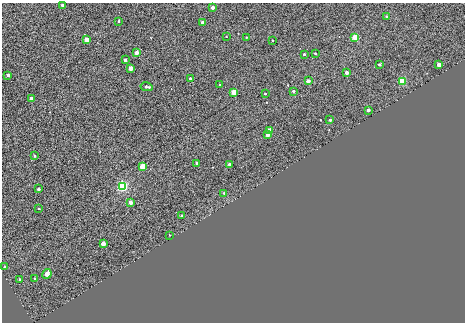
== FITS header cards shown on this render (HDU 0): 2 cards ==
NAXIS1  =                  463
NAXIS2  =                  320

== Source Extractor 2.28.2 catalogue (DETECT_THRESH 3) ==
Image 463 x 320 px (HDU 0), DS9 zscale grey, 1 PNG px = 1 image px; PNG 467 x 324 px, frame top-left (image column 1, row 320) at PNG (2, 3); each listed source drawn as its Kron ellipse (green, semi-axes under 4 px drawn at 4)
Background 0.00119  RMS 0.014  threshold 0.0432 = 3 sigma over >= 5 px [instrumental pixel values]
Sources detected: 48; all 48 listed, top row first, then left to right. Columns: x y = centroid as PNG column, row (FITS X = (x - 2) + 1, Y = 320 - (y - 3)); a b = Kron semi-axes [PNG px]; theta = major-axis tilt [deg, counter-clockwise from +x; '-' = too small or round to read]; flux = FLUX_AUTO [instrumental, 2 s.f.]
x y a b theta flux
62 5 3 3 - 3.6
212 7 3 3 - 4.8
386 16 3 3 - 1.5
118 21 3 3 - 0.9
202 22 3 3 - 4.3
226 36 2 2 - 0.5
246 37 2 2 - 0.53
355 37 4 4 - 58
87 40 3 3 - 21
272 40 2 2 - 0.69
136 53 3 3 - 8.5
315 53 3 2 - 1.3
304 54 3 3 - 1.3
125 60 3 3 - 3
379 64 3 3 - 1.9
439 65 3 3 - 8.4
131 68 3 3 - 11
346 73 3 3 - 6.2
8 75 3 3 - 3.5
190 79 3 3 - 5.7
308 81 3 3 - 6.3
402 81 4 4 - 94
220 85 2 2 - 0.83
147 87 6 3 -9 2.8
293 91 3 3 - 1.5
234 92 4 3 - 25
265 94 3 2 - 0.94
32 98 3 3 - 8.2
368 110 3 3 - 4
330 120 3 3 - 1.7
270 130 4 3 - 9.2
267 134 3 3 - 11
35 156 3 3 - 1
197 163 3 3 - 3.5
230 164 3 3 - 5.1
143 166 4 4 - 55
122 186 4 4 - 290
38 189 3 3 - 2.7
224 193 3 3 - 1.1
130 203 3 3 - 7.8
39 209 2 2 - 0.61
182 216 3 3 - 3
170 235 3 2 - 0.55
103 243 3 3 - 13
4 267 4 3 - 1
47 274 5 3 - 17
35 278 3 3 - 0.88
20 279 3 3 - 1.4
At the frame edge (FLAGS 8, measured only in part): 1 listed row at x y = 62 5